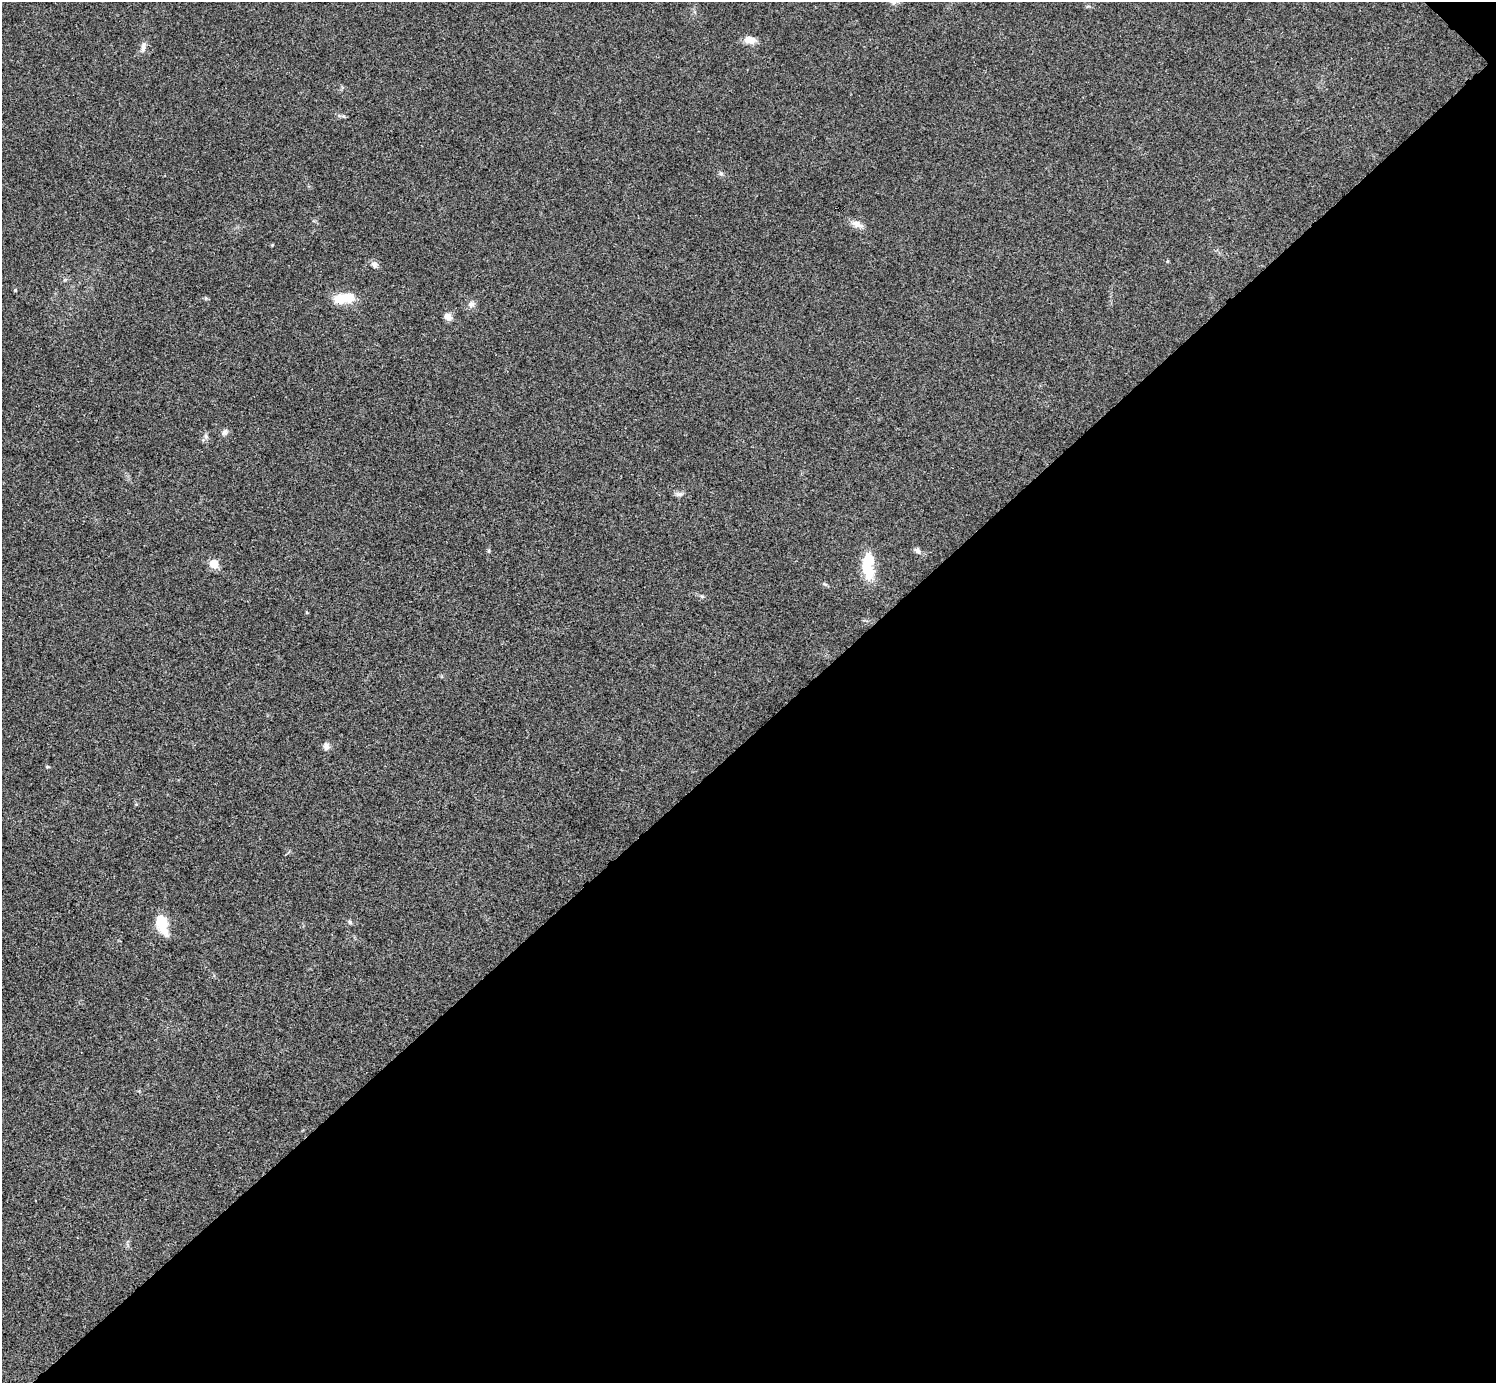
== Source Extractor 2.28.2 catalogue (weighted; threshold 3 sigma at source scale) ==
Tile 12 of 4 x 4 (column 4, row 3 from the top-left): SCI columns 4487-5980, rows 1682-3062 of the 5983 x 5983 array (HDU 1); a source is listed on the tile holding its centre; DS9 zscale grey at full resolution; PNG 1498 x 1385 px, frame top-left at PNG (2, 2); no overlay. Shown black and unused: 47% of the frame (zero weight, under 3 of 4 exposures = <1% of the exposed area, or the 3 px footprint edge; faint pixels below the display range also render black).
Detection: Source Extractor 2.28.2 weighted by HDU 2 'WHT'; one run over the whole footprint, this tile lists its part. Background 0.0194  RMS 0.004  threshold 0.0179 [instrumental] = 3 sigma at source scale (4.5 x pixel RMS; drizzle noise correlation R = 1.50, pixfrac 1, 0.05/0.05 arcsec/px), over >= 5 px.
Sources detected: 25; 1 inside a brighter listed object's ellipse — not listed separately; the other 24 listed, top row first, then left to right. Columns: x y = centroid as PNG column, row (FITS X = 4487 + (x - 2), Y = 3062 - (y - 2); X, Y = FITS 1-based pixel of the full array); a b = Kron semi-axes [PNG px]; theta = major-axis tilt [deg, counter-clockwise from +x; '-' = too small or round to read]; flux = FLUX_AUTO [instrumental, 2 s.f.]
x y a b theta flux
750 40 14 9 -4 3.5
143 47 14 6 81 1.9
343 116 6 4 -42 0.67
857 224 16 8 -20 2.9
272 245 3 3 - 0.41
1167 261 5 3 - 0.34
374 264 10 8 -77 1.6
15 290 4 4 - 0.35
344 298 29 13 7 8.7
471 304 9 8 - 1.7
448 317 10 7 -39 2.8
224 432 9 7 54 1.4
206 436 7 5 -49 0.93
679 494 12 6 5 1.3
917 550 11 6 -44 1.3
489 551 6 4 90 0.54
214 564 6 6 - 9.5
868 570 28 15 -68 10
825 584 7 4 -36 0.62
702 596 6 4 17 0.57
326 746 10 7 -75 1.7
47 767 6 4 -7 0.44
350 922 7 5 -18 0.79
162 924 23 11 -74 9.7